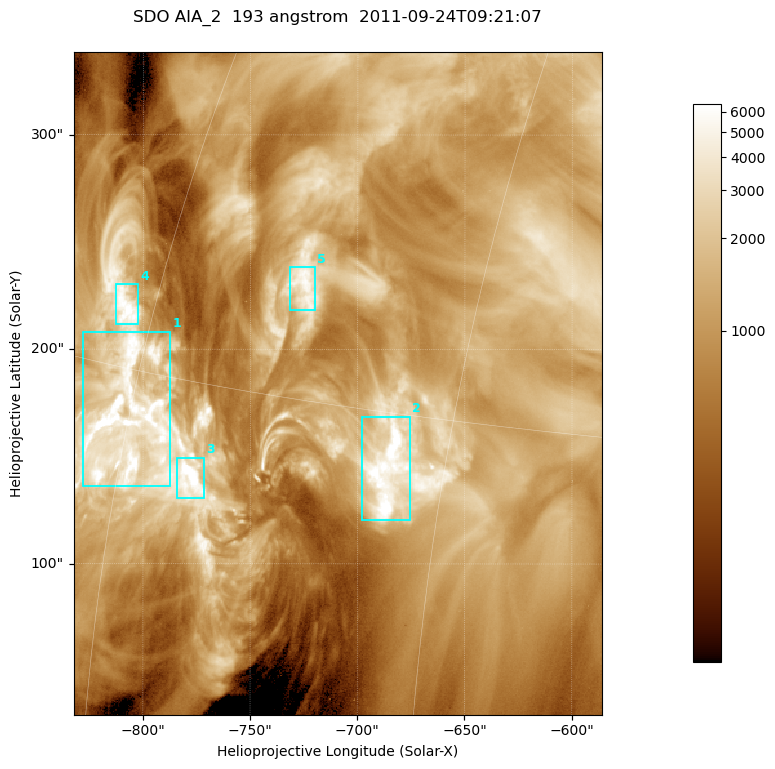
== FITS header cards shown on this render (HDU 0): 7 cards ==
TELESCOP= 'SDO     '           /
INSTRUME= 'AIA_2   '           /
WAVELNTH=                  193 /
WAVEUNIT= 'angstrom'           /
DATE-OBS= '2011-09-24T09:21:07.84' /
CTYPE1  = 'HPLN-TAN'           /
CTYPE2  = 'HPLT-TAN'           /

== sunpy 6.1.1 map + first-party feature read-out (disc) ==
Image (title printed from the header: SDO AIA_2  193 angstrom  2011-09-24T09:21:07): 410 x 514 px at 0.601 arcsec/px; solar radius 956 arcsec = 1592 px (partial field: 2.6% of the solar disc is inside the frame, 100% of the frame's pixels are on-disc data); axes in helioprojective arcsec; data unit not stated in the header (colour bar unlabelled)
Pointing: header CRPIX1/2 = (2043.81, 2047.21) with CRVAL1/2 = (0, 0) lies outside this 410 x 514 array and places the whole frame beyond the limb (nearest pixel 1.41 R_sun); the SolarSoft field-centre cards XCEN/YCEN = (-709.2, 184.1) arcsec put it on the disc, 1321 arcsec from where CRPIX/CRVAL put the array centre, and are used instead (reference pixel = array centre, CRVAL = XCEN/YCEN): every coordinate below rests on XCEN/YCEN
Orientation: roll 0.0565 deg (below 1 deg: not rotated)
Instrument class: DISC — disc imager (sunpy class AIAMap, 193 A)
Bright regions (active regions / flare kernels): reference = the on-disc median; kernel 3 px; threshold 5 sigma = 3071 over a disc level ~1049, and >= 1.15x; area >= 210 px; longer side >= 5 px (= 3 arcsec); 5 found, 5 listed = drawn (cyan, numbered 1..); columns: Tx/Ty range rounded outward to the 2 arcsec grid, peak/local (2 s.f.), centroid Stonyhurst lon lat
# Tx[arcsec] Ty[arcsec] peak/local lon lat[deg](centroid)
1 -828..-786 136..208 9.5 -60 +14
2 -698..-674 120..170 9.3 -47 +13
3 -784..-770 130..150 9.1 -56 +12
4 -814..-802 210..230 7.1 -62 +17
5 -732..-720 218..238 5.6 -53 +18